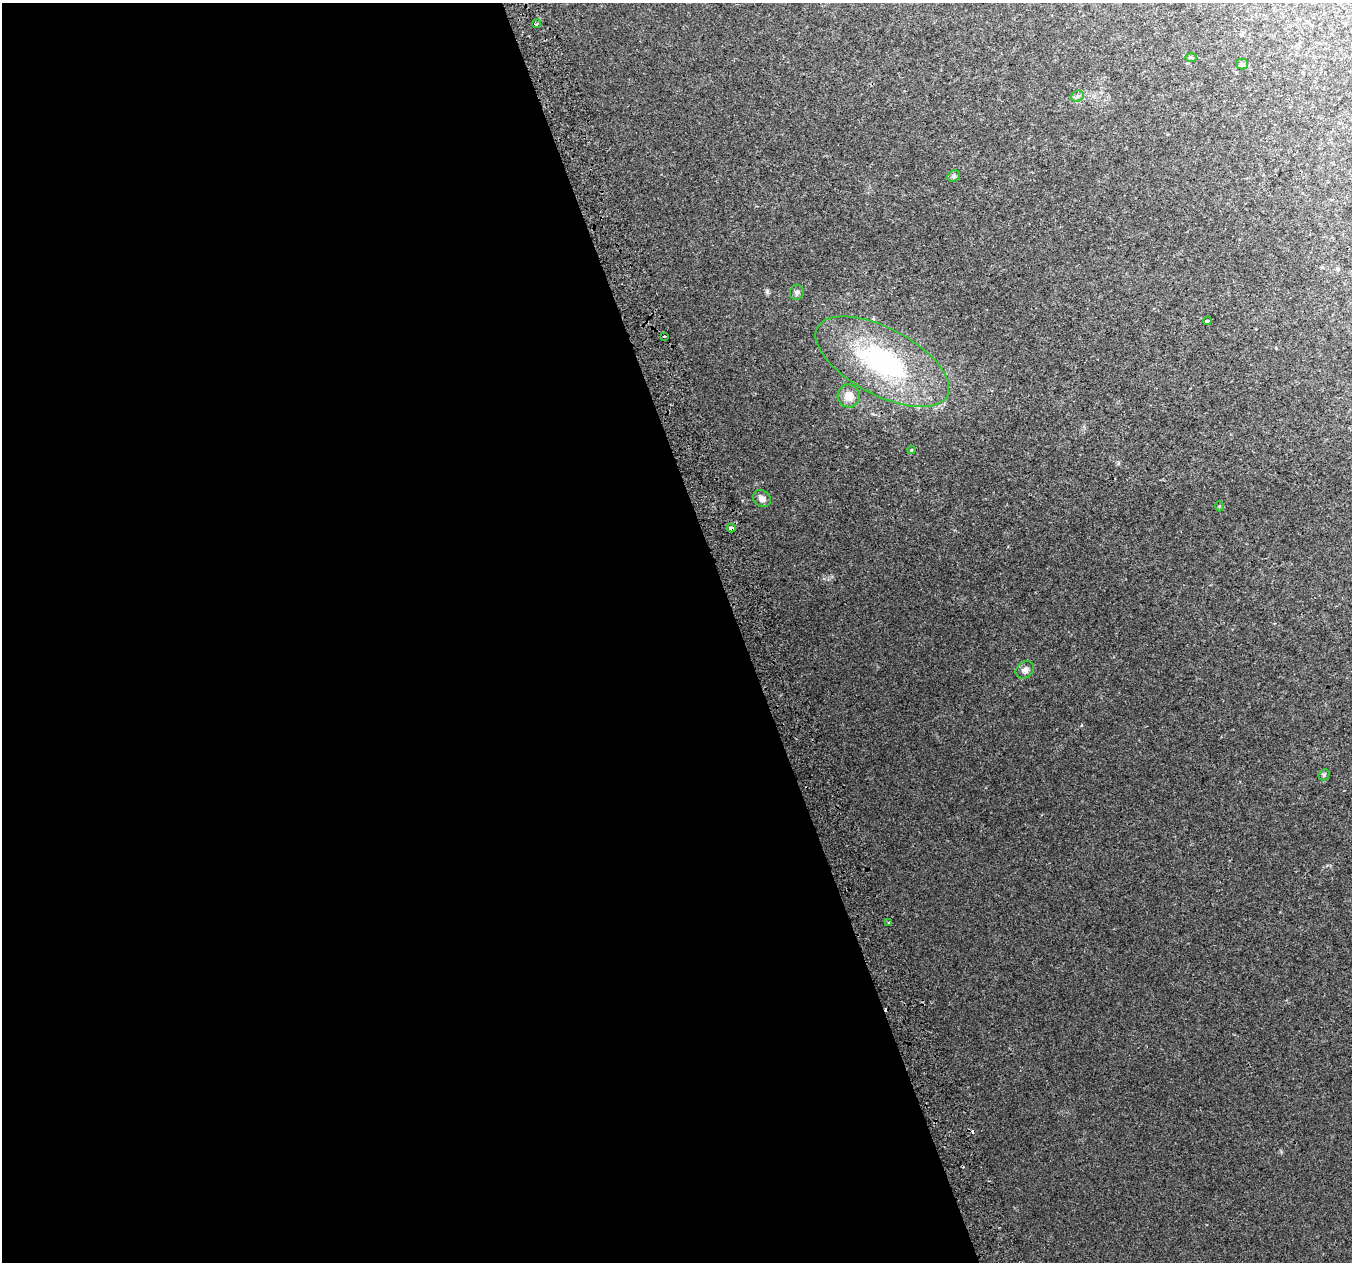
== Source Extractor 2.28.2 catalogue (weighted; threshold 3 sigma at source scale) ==
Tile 9 of 4 x 4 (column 1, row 3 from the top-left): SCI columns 44-1393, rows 1395-2654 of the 5483 x 5253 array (HDU 1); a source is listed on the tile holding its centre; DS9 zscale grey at full resolution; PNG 1354 x 1264 px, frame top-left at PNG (2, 3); each listed source drawn as its Kron ellipse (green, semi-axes under 4 px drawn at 4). Shown black and unused: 55% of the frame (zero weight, under 2 of 3 exposures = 2% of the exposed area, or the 3 px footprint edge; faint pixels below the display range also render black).
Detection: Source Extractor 2.28.2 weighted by HDU 2 'WHT'; one run over the whole footprint, this tile lists its part. Background 0.0243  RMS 0.0073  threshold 0.0329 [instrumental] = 3 sigma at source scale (4.5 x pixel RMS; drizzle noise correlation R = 1.50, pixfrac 1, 0.0396/0.0396 arcsec/px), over >= 5 px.
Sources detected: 21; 4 cosmic-ray / hot-pixel residue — neither listed nor drawn; the other 17 listed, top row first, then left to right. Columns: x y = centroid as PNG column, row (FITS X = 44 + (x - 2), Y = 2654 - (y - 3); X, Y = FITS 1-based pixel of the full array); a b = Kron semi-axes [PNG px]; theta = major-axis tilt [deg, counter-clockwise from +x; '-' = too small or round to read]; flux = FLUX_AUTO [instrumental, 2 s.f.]
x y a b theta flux
537 24 5 3 - 0.98
1191 57 6 4 -2 0.84
1242 64 5 5 - 1
1077 96 6 5 - 1.5
954 176 7 5 23 1.4
797 292 8 7 - 1.8
1207 321 4 3 - 2.3
664 336 3 3 - 1.6
882 362 73 33 -28 120
849 396 11 11 - 8.2
911 450 4 4 - 0.66
762 499 9 8 - 3.7
1219 506 5 3 - 0.61
731 528 4 4 - 6
1025 670 10 8 37 3.2
1324 775 6 5 - 1
889 923 3 3 - 4.6
Overlapping masked pixels (flux is a lower limit): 1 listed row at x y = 731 528
Unlisted compact peaks at least as high as the median listed source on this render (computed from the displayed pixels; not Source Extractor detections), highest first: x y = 767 291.